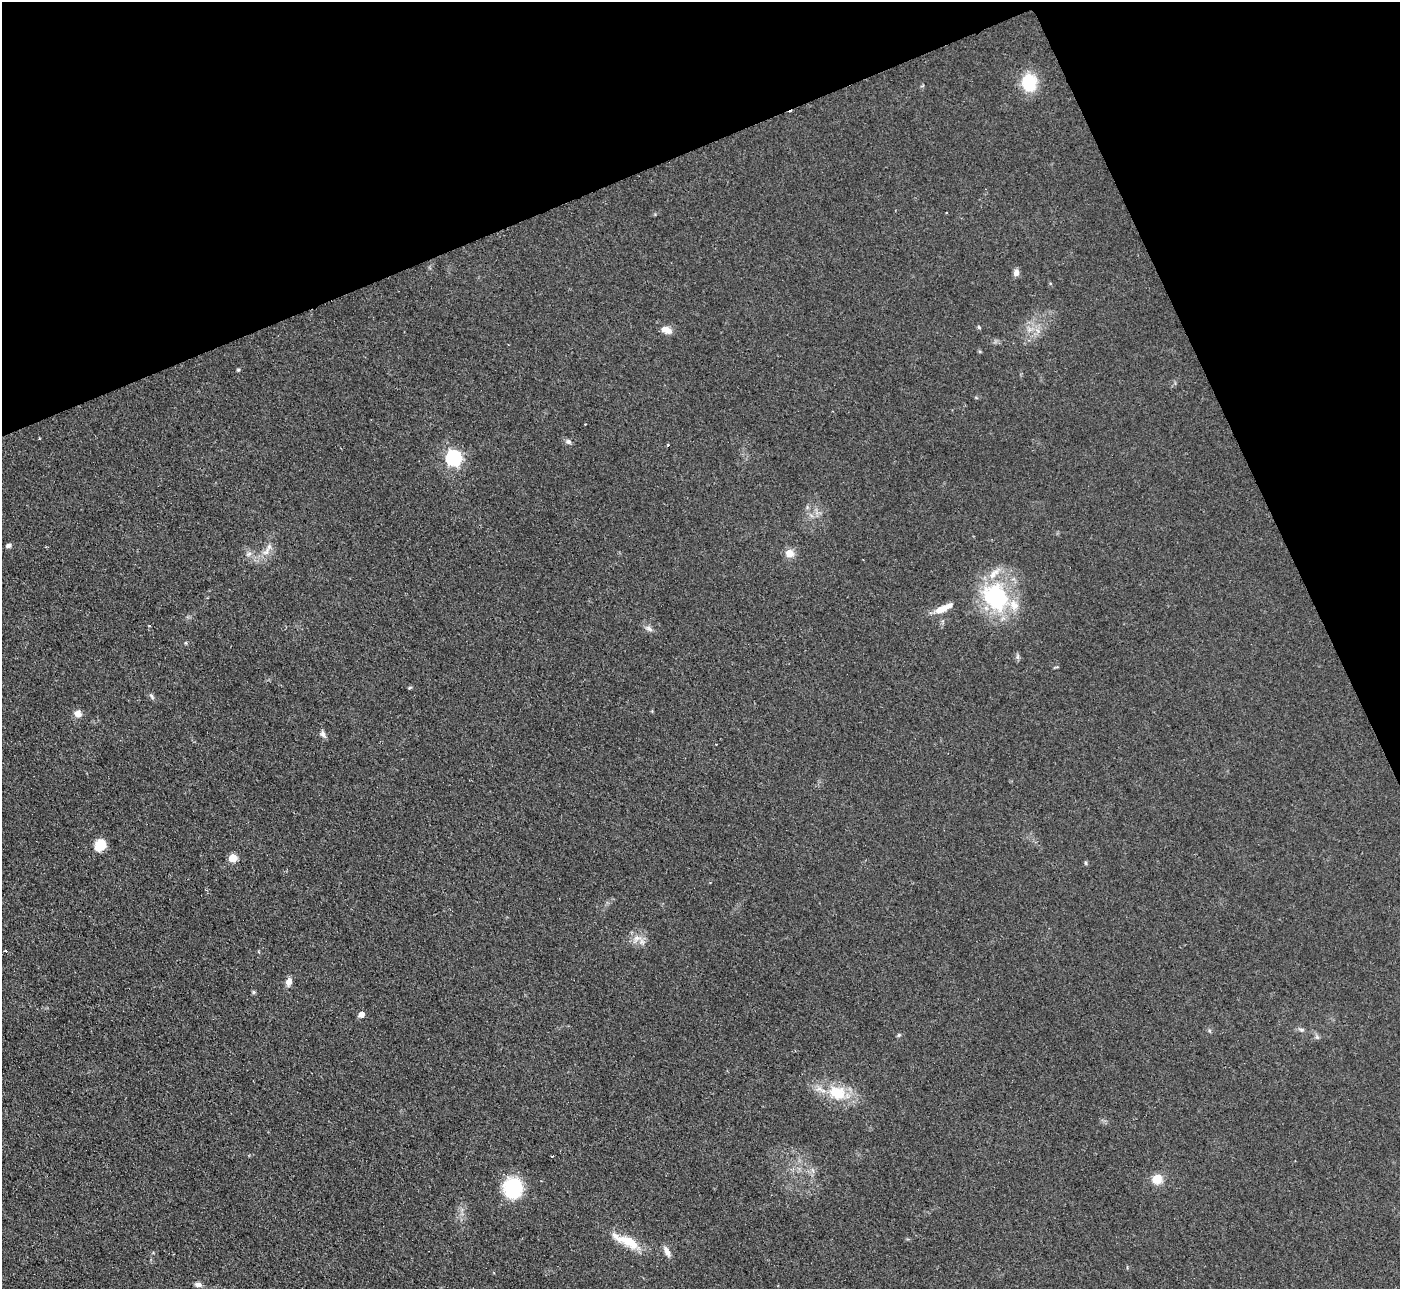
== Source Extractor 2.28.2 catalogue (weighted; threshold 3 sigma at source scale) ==
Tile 3 of 4 x 4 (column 3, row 1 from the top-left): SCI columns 2799-4196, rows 4148-5434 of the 5647 x 5607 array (HDU 1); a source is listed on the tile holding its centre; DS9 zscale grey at full resolution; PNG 1402 x 1291 px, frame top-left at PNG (2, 2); no overlay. Shown black and unused: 21% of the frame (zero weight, under 2 of 3 exposures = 3% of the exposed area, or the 3 px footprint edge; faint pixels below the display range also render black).
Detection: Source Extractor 2.28.2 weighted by HDU 2 'WHT'; one run over the whole footprint, this tile lists its part. Background 0.0882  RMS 0.0083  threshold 0.0373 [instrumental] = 3 sigma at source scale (4.5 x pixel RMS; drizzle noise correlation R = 1.50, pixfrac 1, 0.05/0.05 arcsec/px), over >= 5 px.
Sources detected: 45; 2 cosmic-ray / hot-pixel residue — not listed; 3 inside a brighter listed object's ellipse — not listed separately; the other 40 listed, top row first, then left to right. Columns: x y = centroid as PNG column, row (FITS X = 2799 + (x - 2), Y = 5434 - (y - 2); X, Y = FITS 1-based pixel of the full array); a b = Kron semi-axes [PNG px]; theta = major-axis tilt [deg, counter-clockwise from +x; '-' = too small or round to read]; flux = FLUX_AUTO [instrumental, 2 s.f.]
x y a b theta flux
1029 83 18 15 -86 32
946 213 3 2 - 1
1016 273 8 6 78 4.3
979 327 4 4 - 1.2
666 330 13 8 -18 6.7
238 370 4 4 - 0.9
568 442 7 6 - 2.4
668 445 3 3 - 0.78
453 458 7 7 - 180
8 546 5 5 - 2.7
266 551 18 7 52 6.8
790 553 11 10 - 7
249 554 8 6 21 2.6
995 597 43 34 -56 75
943 608 24 7 25 11
149 626 4 2 - 0.71
649 629 11 6 -37 3.1
1018 656 7 4 71 1.6
410 687 6 3 20 0.93
151 696 8 5 -59 1.9
78 714 10 9 - 4.8
323 734 10 6 -70 2.8
100 845 13 10 47 14
233 858 5 5 - 25
1086 863 6 4 -88 0.97
637 938 13 10 39 7.3
6 950 3 3 - 3.7
289 982 9 6 71 5.5
254 992 5 5 - 1.2
361 1014 5 5 - 7.1
1301 1029 9 4 -9 1.8
899 1035 5 5 - 1.1
1317 1037 5 5 - 1.5
837 1093 23 17 -24 28
552 1156 3 2 - 0.66
1157 1179 10 9 - 13
513 1188 15 14 - 66
629 1242 32 12 -24 20
667 1251 14 6 -65 4.7
198 1285 10 6 -7 2.8